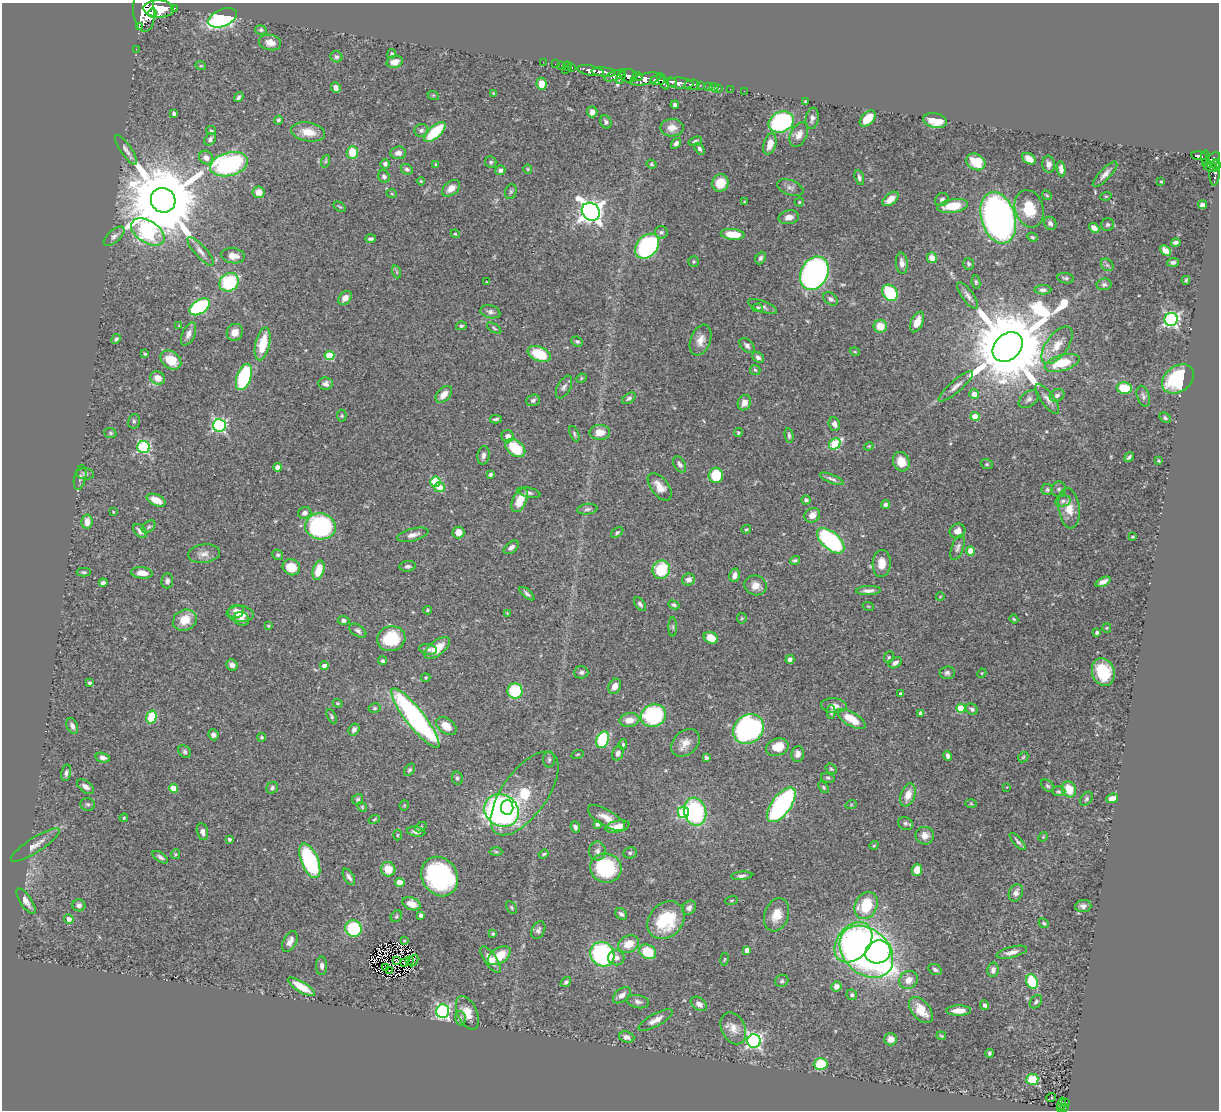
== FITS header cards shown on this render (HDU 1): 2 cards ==
NAXIS1  =                 1217
NAXIS2  =                 1108

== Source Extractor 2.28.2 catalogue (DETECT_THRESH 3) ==
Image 1217 x 1108 px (HDU 1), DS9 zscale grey, 1 PNG px = 1 image px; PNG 1221 x 1112 px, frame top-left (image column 1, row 1108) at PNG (2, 3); each listed source drawn as its Kron ellipse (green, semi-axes under 4 px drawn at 4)
Background 0.981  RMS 0.025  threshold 0.0744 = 3 sigma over >= 5 px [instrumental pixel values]
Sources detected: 470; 2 with non-positive FLUX_AUTO (blend fragments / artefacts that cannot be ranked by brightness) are neither listed nor drawn; the other 468 listed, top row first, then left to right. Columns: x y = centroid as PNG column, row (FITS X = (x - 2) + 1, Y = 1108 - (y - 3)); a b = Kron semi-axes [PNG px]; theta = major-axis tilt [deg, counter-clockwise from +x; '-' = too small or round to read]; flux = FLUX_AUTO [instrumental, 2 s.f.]
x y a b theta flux
174 8 3 3 - 130
159 9 15 8 -2 5200
144 11 20 11 -85 6300
152 13 5 4 - 1100
223 18 15 8 23 310
139 26 4 3 - 2400
261 30 6 4 -11 3
270 42 11 7 -10 14
136 49 2 2 - 12
392 54 5 4 - 3.8
336 57 6 5 - 3.8
395 62 8 6 17 16
543 62 2 2 - 13
555 64 2 2 - 14
561 65 2 2 - 20
201 66 5 3 - 1.7
568 66 4 3 - 40
572 67 3 2 - 25
565 70 3 2 - 88
591 71 13 5 -11 2000
604 72 12 4 -5 1700
615 76 11 4 22 600
621 76 8 3 70 580
628 76 8 6 -17 980
638 76 5 3 - 310
645 79 16 5 12 440
658 80 7 5 5 1500
663 81 9 4 -61 1000
672 82 5 4 - 680
680 83 13 5 -5 1700
541 84 6 5 - 20
692 85 7 5 9 440
700 85 3 3 - 160
709 86 3 3 - 76
714 87 4 4 - 18
336 88 5 4 - 7.8
719 88 2 2 - 16
730 89 2 2 - 8.5
744 91 2 2 - 5.8
494 94 4 2 - 1.8
433 95 6 4 -17 1.8
239 97 5 4 - 3.7
805 102 4 3 - 2.3
675 105 4 4 - 4.5
592 112 5 5 - 9
174 114 4 3 - 4.6
812 118 11 6 81 6.7
868 119 10 6 46 31
278 120 4 4 - 3.4
935 120 12 7 -13 39
606 122 7 5 -64 4.3
781 122 13 10 23 280
672 128 11 9 1 14
421 130 7 6 - 4.8
211 131 5 4 - 2.7
308 132 17 9 -10 27
435 132 13 6 43 93
799 135 13 8 64 13
210 139 7 5 50 5.2
695 141 7 4 19 3.8
676 143 6 4 57 5.2
770 144 11 6 73 21
700 149 6 4 -57 3.6
126 150 18 5 -56 7.5
352 152 6 5 - 37
398 153 8 6 5 8.1
1199 156 8 3 -9 340
206 158 7 6 - 10
1206 158 8 3 -85 310
1029 159 7 5 -32 15
1213 160 9 5 58 640
326 161 6 4 70 2.4
491 162 6 5 - 3.3
976 162 10 8 -28 47
229 164 19 11 14 250
385 164 4 4 - 4.9
436 164 3 3 - 2.8
651 164 5 4 - 2.8
1049 164 8 6 -83 6.4
1216 165 5 3 - 390
1210 167 8 4 -22 390
407 169 6 5 - 4.2
528 169 5 4 - 1.8
1061 169 7 4 -82 6.7
500 170 5 4 - 4
1215 172 13 5 86 280
1105 174 16 5 46 8.7
384 176 6 5 - 4.5
859 177 8 4 -73 4.3
421 181 4 3 - 1.7
1161 182 4 2 - 1.4
720 183 9 8 - 33
451 188 10 6 38 15
790 188 13 7 -21 6.6
511 191 7 5 74 3.5
259 192 6 6 - 18
392 194 5 3 - 1.7
1047 195 5 4 - 2
1106 196 6 3 18 1.5
890 199 9 5 38 15
163 200 13 12 - 26000
942 200 7 6 - 5.2
745 202 4 3 - 1.7
799 202 4 4 - 2
1202 205 4 4 - 6.5
953 206 15 6 9 39
340 207 7 3 -34 2.2
1029 209 19 14 -72 50
591 212 10 8 -45 1400
789 217 10 7 11 12
998 218 26 17 -73 910
1050 223 7 6 - 5.7
1108 225 6 6 - 4
1094 228 6 4 -42 12
148 232 18 11 -32 330
661 232 6 6 - 4.4
455 234 4 4 - 1.7
733 234 12 5 -6 40
114 236 13 6 42 6.8
1032 237 5 4 - 2.5
371 239 5 3 - 3.2
1176 243 5 4 - 5
647 246 14 10 48 260
200 251 18 6 -48 9
1165 251 6 4 -42 19
233 256 12 7 -9 14
760 258 6 5 - 3.8
932 258 5 5 - 17
694 262 5 5 - 2.4
1173 262 6 4 4 4.7
902 263 11 6 -83 8.9
968 264 6 5 - 3.6
1107 265 7 5 -44 4
397 272 7 4 -71 2.4
814 273 17 13 62 470
1066 278 8 5 -9 3.8
1186 280 4 3 - 2.4
229 282 10 8 35 100
487 282 3 2 - 0.95
976 282 7 4 -81 2.7
1104 284 7 6 - 4.1
1043 290 8 4 1 5.7
890 293 9 7 -53 85
968 295 16 6 -54 7.8
345 298 8 5 49 11
831 299 8 5 -37 5.6
763 306 15 5 -21 5.4
200 307 11 7 33 210
758 308 5 4 - 2.6
490 312 10 6 -15 6.3
1171 319 7 6 - 400
917 322 11 6 67 18
179 326 3 2 - 1.1
461 326 5 4 - 2.4
880 326 6 6 - 26
494 328 8 3 -33 2.4
235 332 9 8 - 16
189 334 12 6 66 9.8
116 339 5 3 - 3.5
700 340 16 10 70 16
577 341 6 5 - 3
263 344 17 7 77 49
747 345 9 6 -45 6.2
1057 345 22 11 54 25
1008 347 17 12 44 29000
855 352 5 3 - 1.6
145 354 3 3 - 1.9
539 354 12 7 -23 55
329 356 5 4 - 74
758 357 6 4 -39 4.7
171 360 11 8 -37 36
1062 363 18 8 16 54
755 370 5 5 - 2.8
244 377 13 7 71 140
158 378 7 6 - 17
581 378 5 4 - 2.4
1178 379 17 12 36 120
325 384 7 6 - 6.6
956 386 22 6 41 11
564 387 12 6 61 6.1
1124 388 7 6 - 47
444 394 10 6 48 16
974 394 5 5 - 15
1057 395 7 6 - 5
1143 396 11 6 -72 4.9
629 398 8 4 36 4.3
1029 399 11 7 38 6.9
1047 399 18 6 -54 10
533 400 7 5 19 4.9
744 403 8 6 71 12
342 416 6 4 -88 2.2
975 417 4 4 - 31
1165 418 6 5 - 2.9
496 419 6 3 -2 3.3
134 421 7 5 76 3.6
834 424 7 5 -70 7.4
219 425 6 6 - 300
600 432 10 7 0 20
110 433 6 5 - 2.7
738 433 4 4 - 3.2
574 434 8 4 -67 2.8
789 435 7 4 -81 3.4
508 436 6 6 - 9.3
835 444 6 5 - 110
869 446 4 3 - 1.5
144 447 6 6 - 200
515 448 11 7 -39 64
483 455 9 6 82 6.2
1129 457 5 3 - 3.8
1158 461 3 3 - 1.7
901 462 10 8 -71 24
680 464 9 5 -57 6
987 464 6 4 -21 2.5
278 467 4 4 - 12
85 474 9 5 -6 4.6
490 474 3 3 - 4.4
716 475 7 7 - 50
80 477 13 6 78 5.4
832 479 13 4 -22 5.4
435 482 5 5 - 99
440 487 5 5 - 21
660 487 16 8 -52 16
1059 489 7 7 - 4.1
1047 490 5 5 - 3.6
529 493 11 4 -13 4.6
156 500 10 5 -23 21
520 500 13 7 65 26
806 500 4 4 - 5
1063 501 8 5 12 4.1
885 505 4 4 - 5.4
1069 508 20 10 -82 27
587 509 10 5 7 4.4
113 512 3 2 - 1.5
305 513 7 6 - 7.3
812 515 8 7 - 12
87 522 7 5 80 16
320 526 15 13 -13 230
149 527 8 5 41 3.4
746 529 5 3 - 1.9
140 531 8 5 -46 7.9
957 531 8 7 - 12
458 532 6 6 - 15
617 532 7 4 39 2.8
413 535 16 6 15 10
1132 537 3 2 - 1.7
831 541 16 8 -42 240
511 547 8 5 38 7.4
958 547 13 6 70 6.2
971 551 5 4 - 27
204 554 16 9 6 12
278 555 5 5 - 3.2
795 560 5 3 - 3.2
882 564 13 9 87 20
408 566 8 5 5 4.5
291 567 9 8 - 28
318 570 10 5 74 34
661 570 9 8 - 73
84 572 7 4 -1 3
142 573 11 5 -6 19
734 575 7 5 76 8.7
688 579 6 6 - 7.7
167 581 7 6 - 6.6
1103 582 8 4 26 9.5
103 583 4 4 - 5.4
756 585 11 9 -16 16
868 590 12 4 3 8.2
527 594 9 4 -39 4.2
940 597 4 3 - 1.3
640 604 8 4 -51 3.8
674 605 6 4 -27 3.6
868 606 6 3 -19 1.6
427 610 4 3 - 1.9
236 611 8 6 20 12
507 613 4 3 - 1.4
240 614 14 8 -3 20
742 618 5 5 - 1.9
241 619 8 6 -27 7.4
1014 619 4 3 - 2
185 620 12 10 26 31
344 620 6 4 -2 5.1
268 626 4 3 - 1.9
673 627 9 4 90 2.8
1107 628 5 4 - 1.7
358 631 9 5 -33 5.4
1097 633 4 3 - 4.9
711 638 7 5 -27 25
391 639 14 12 14 73
437 648 15 7 39 29
428 649 9 5 -11 5.2
889 657 6 4 63 2.4
790 659 4 4 - 4.5
383 661 4 4 - 3
895 663 7 4 31 6.7
232 665 6 5 - 7.7
324 666 4 4 - 12
581 672 7 6 - 4.3
1103 672 14 11 -72 61
947 673 7 6 - 4.9
982 673 5 3 - 1.5
426 678 5 4 - 2.2
90 683 3 3 - 2.7
615 686 8 6 67 11
515 691 8 7 - 78
900 693 4 3 - 1.9
338 703 5 4 - 1.8
834 706 13 7 -4 11
375 708 6 5 - 2.5
961 708 4 4 - 52
972 709 6 5 - 4.6
831 712 7 4 90 3.1
921 714 4 4 - 7.4
653 715 13 11 22 160
332 716 8 4 -62 3
151 717 6 5 - 55
415 718 37 9 -52 380
851 719 16 6 -32 35
629 720 10 7 8 16
72 726 8 5 -64 6.3
446 726 11 7 -36 24
748 729 16 14 40 340
354 730 6 5 - 6.7
213 735 5 5 - 6.3
262 737 4 4 - 2.5
603 740 8 6 68 130
685 743 16 11 43 17
623 744 5 4 - 2.5
777 747 12 8 18 32
185 752 7 5 -47 3.5
618 753 8 5 68 6.4
577 754 6 3 19 1.5
798 754 8 6 83 8.7
948 756 5 4 - 5.4
1023 757 6 4 44 2.5
103 758 7 5 -14 5.8
706 758 4 3 - 4.5
549 759 8 6 89 3.8
831 769 6 5 - 2.6
409 770 7 4 56 3.2
66 773 8 4 78 4.5
457 778 7 5 -77 3.5
828 778 7 5 -13 2.9
1047 786 7 5 -40 3.3
86 787 10 5 -36 8.4
823 787 6 4 -52 2.3
1007 787 2 2 - 0.86
173 788 4 4 - 30
272 788 6 5 - 4.4
1069 789 8 7 - 35
1058 791 7 5 0 2.9
525 794 49 22 54 100
908 795 12 7 70 18
1112 798 6 4 21 12
358 799 6 5 - 3.6
1086 799 8 5 53 3.6
88 804 7 6 - 3.8
971 804 6 4 -3 1.8
404 805 5 4 - 1.8
781 805 20 9 54 360
851 805 6 3 19 1.5
362 807 5 4 - 2.1
507 807 7 6 - 97
502 810 18 15 -32 450
683 812 6 5 - 120
695 812 14 11 -76 180
124 818 4 3 - 1.8
606 818 21 8 -31 18
374 819 6 3 21 1.9
905 823 7 6 - 4.7
597 824 4 4 - 4.2
421 827 6 4 38 2.4
575 827 6 4 -68 5.5
617 827 12 6 13 19
202 832 8 5 -77 9.4
416 832 9 5 -8 6.5
398 835 5 3 - 1.9
925 836 9 9 - 11
1043 837 5 4 - 1.6
230 839 4 3 - 3.4
1018 841 11 3 -49 3.9
35 845 28 7 33 15
874 845 5 3 - 1.3
597 851 9 8 - 7
496 852 6 4 -2 2.7
630 853 7 5 11 3.7
175 854 5 4 - 2
544 854 5 3 - 2.6
160 857 9 4 -35 4.8
310 861 18 8 -68 170
606 868 16 14 -16 120
388 869 7 7 - 29
917 870 6 5 - 20
440 876 20 17 -59 300
742 876 10 4 5 5.5
349 877 9 5 -59 6.3
400 882 4 4 - 32
1016 893 9 6 66 8.6
732 900 6 3 19 1.6
26 901 15 6 -57 11
411 904 9 6 -22 19
79 905 6 6 - 6.9
866 905 14 11 65 73
1083 906 8 6 6 6.3
511 907 7 4 -60 2.8
689 908 8 6 48 5.9
621 914 6 5 - 5
421 915 4 3 - 5.5
777 915 17 12 71 26
396 916 6 5 - 2.7
69 919 5 4 - 10
666 920 21 16 46 90
1044 923 5 4 - 2.7
353 928 8 8 - 99
538 930 9 6 63 5.1
493 934 3 3 - 2.3
290 941 11 6 62 10
404 941 4 2 - 1.3
853 942 22 16 50 300
629 944 11 8 24 28
747 950 4 4 - 15
648 952 9 7 -31 54
866 952 30 22 -42 900
878 952 13 11 20 250
1012 952 16 5 14 11
602 954 13 11 -45 240
499 956 12 7 35 36
616 958 8 7 - 8.3
491 959 15 6 -56 19
724 959 6 3 81 1.8
409 960 3 2 - 1.9
396 961 4 2 - 2.8
413 961 6 2 58 2.6
404 962 4 2 - 3.3
322 966 9 5 90 5.9
385 967 2 2 - 2.4
935 970 7 5 -29 4.3
993 970 7 5 80 7
390 971 2 2 - 1.2
908 980 9 8 - 14
782 981 7 6 - 3.2
566 982 6 4 40 3.9
1032 982 7 5 -69 97
836 986 5 5 - 10
301 987 15 5 -32 33
622 995 10 6 40 9.8
852 995 5 5 - 2.9
638 1002 11 6 -11 6
1036 1002 7 5 53 4
699 1004 9 6 -36 8.4
985 1005 5 4 - 6.1
921 1010 15 9 -51 28
443 1011 7 6 - 320
959 1011 12 5 1 17
467 1013 18 9 -65 24
460 1018 7 5 -76 3.9
655 1020 19 6 29 14
733 1028 17 11 -64 18
941 1036 5 3 - 1.9
627 1037 8 5 -19 6.7
891 1039 6 6 - 9.3
754 1041 7 6 - 390
989 1053 4 4 - 2.8
821 1064 7 6 - 63
1032 1079 6 5 - 53
1051 1097 5 3 - 6.4
1065 1102 3 2 - 23
1062 1104 6 3 81 63
1060 1107 4 2 - 34
1064 1108 4 3 - 99
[2 non-positive-flux detections neither listed nor drawn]